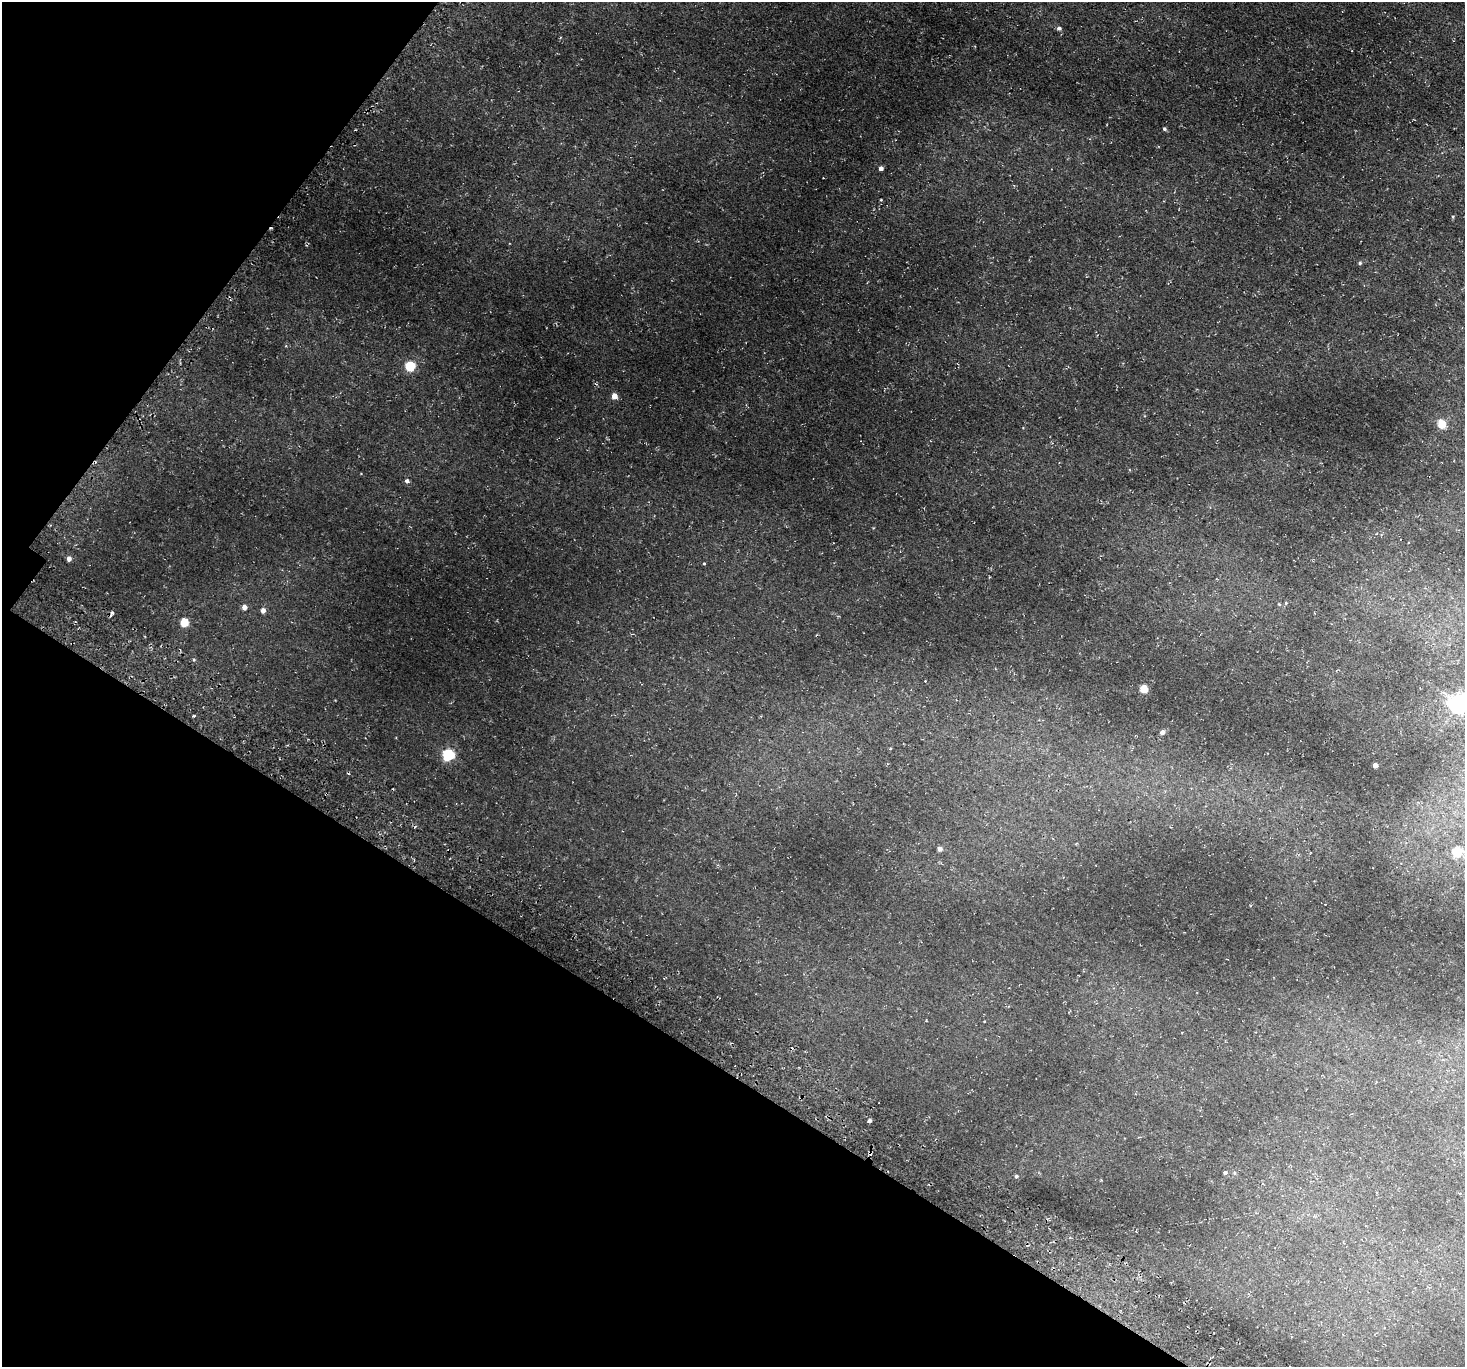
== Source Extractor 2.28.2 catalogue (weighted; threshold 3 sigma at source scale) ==
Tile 9 of 4 x 4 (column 1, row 3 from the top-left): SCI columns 67-1529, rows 1713-3077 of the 5988 x 6014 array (HDU 1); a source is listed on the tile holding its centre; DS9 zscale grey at full resolution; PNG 1467 x 1369 px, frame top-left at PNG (2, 2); no overlay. Shown black and unused: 29% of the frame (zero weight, under 3 of 4 exposures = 5% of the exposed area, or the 3 px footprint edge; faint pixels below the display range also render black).
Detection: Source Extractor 2.28.2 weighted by HDU 2 'WHT'; one run over the whole footprint, this tile lists its part. Background 0.0418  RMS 0.0071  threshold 0.0321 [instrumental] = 3 sigma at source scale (4.5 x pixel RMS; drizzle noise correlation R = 1.50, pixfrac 1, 0.05/0.05 arcsec/px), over >= 5 px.
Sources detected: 27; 1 cosmic-ray / hot-pixel residue — not listed; the other 26 listed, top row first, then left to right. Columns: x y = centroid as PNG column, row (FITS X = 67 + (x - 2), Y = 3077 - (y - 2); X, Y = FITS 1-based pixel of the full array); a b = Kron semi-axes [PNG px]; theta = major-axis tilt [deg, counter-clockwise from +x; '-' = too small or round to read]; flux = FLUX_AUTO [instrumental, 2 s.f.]
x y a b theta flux
1059 28 5 5 - 1.3
1164 129 5 4 - 0.89
881 168 4 4 - 2.5
1360 263 4 4 - 0.86
410 366 5 5 - 41
614 396 4 4 - 6.8
1442 424 5 5 - 19
407 481 6 5 - 1.3
69 559 5 4 - 2.9
704 563 4 3 - 0.47
1286 603 4 4 - 0.62
244 607 5 4 - 3.6
263 610 4 4 - 3.7
184 623 5 5 - 21
1144 689 5 5 - 20
1459 704 6 6 - 260
193 716 3 3 - 0.77
1162 732 4 4 - 3.2
448 755 6 5 - 67
1375 765 4 4 - 4.3
940 849 4 4 - 2.6
1457 852 5 5 - 37
870 1121 3 3 - 1.8
870 1153 5 3 - 0.97
1225 1173 4 4 - 0.95
1016 1176 5 4 - 0.83
Overlapping masked pixels (flux is a lower limit): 1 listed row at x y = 870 1153
Isophote crosses this tile's border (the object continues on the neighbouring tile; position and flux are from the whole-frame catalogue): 1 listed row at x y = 1459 704